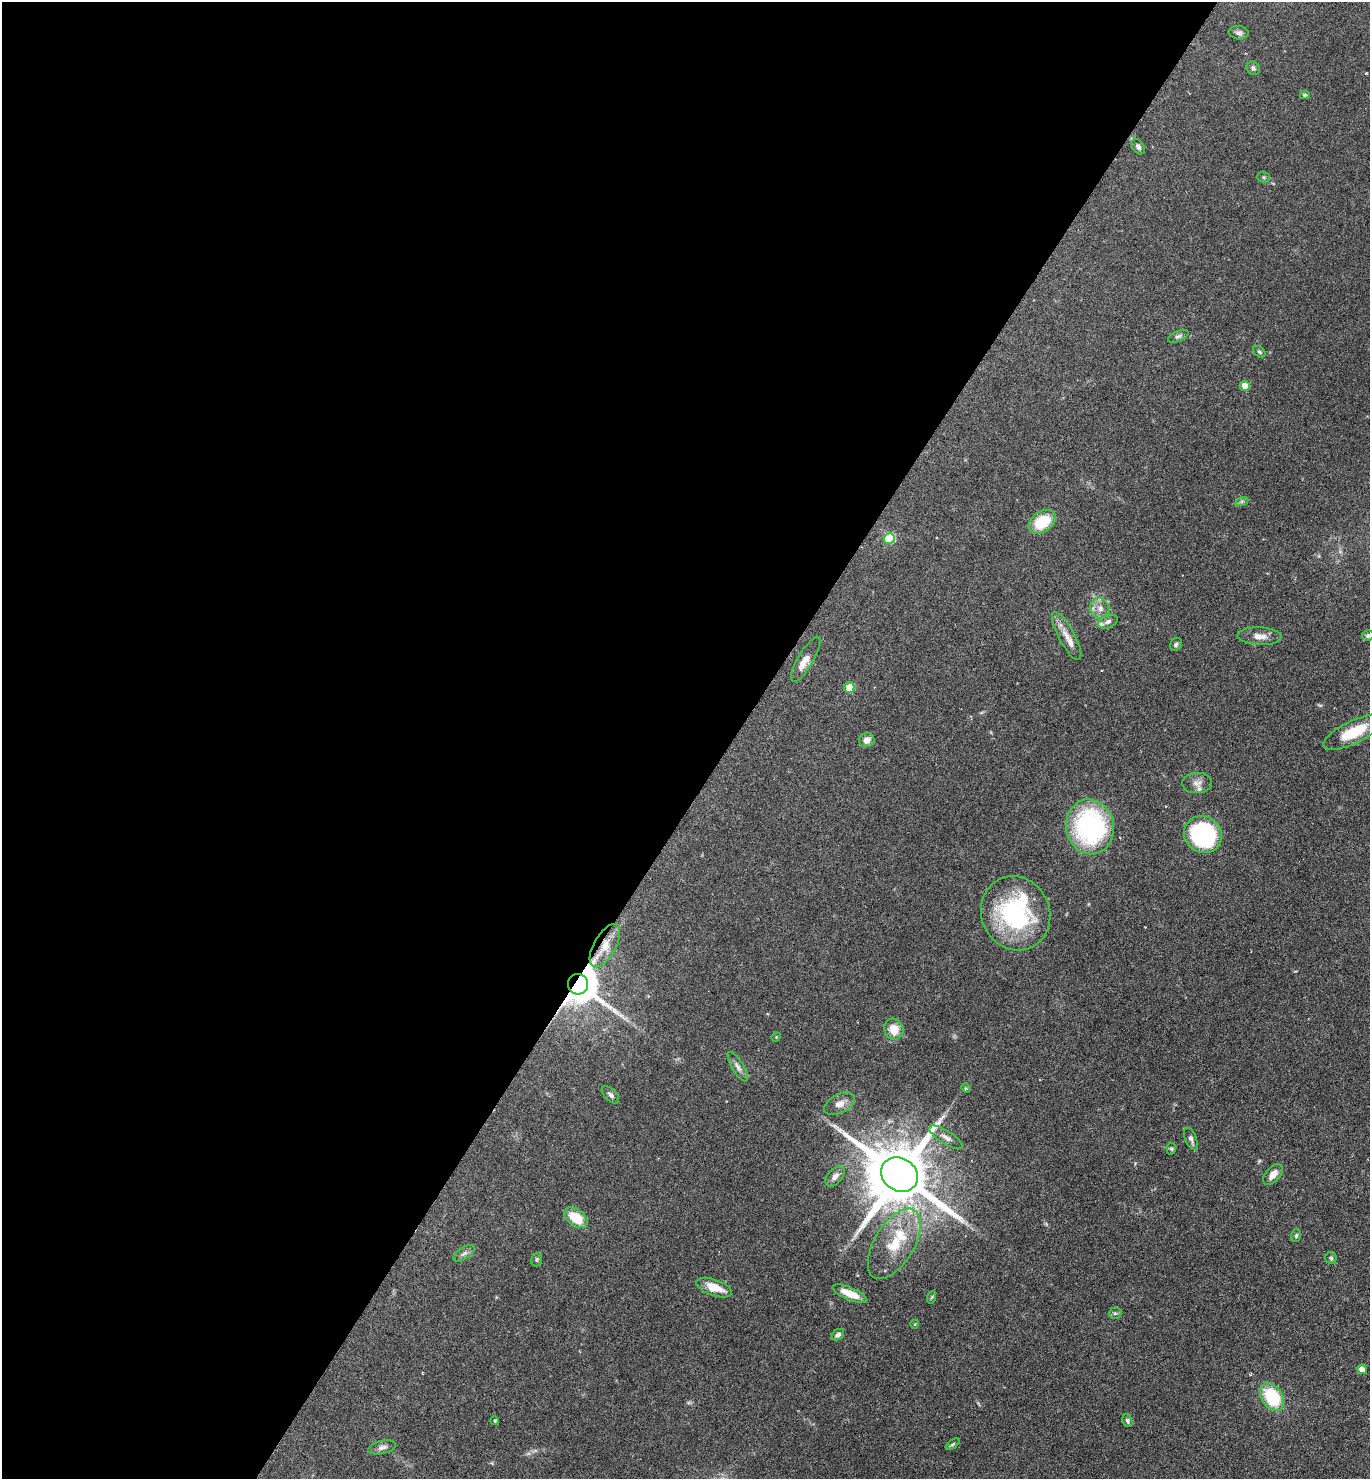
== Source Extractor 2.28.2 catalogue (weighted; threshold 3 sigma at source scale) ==
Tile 5 of 4 x 4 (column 1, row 2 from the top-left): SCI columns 294-1661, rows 2956-4432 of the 5915 x 5909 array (HDU 1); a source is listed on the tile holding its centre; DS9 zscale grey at full resolution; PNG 1372 x 1481 px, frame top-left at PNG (2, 2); each listed source drawn as its Kron ellipse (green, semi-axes under 4 px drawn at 4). Shown black and unused: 54% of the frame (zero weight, under 4 of 7 exposures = <1% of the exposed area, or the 3 px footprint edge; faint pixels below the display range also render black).
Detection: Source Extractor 2.28.2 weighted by HDU 2 'WHT'; one run over the whole footprint, this tile lists its part. Background 0.0575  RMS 0.0029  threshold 0.0117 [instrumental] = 3 sigma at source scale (4.09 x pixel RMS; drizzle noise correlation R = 1.36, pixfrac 0.8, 0.05/0.05 arcsec/px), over >= 5 px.
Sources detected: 62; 5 inside a brighter listed object's ellipse — not listed separately; the other 57 listed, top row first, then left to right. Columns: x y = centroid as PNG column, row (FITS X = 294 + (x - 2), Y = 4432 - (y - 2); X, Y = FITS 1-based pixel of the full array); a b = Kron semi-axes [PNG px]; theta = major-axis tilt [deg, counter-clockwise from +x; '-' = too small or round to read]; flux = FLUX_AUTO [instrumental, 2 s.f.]
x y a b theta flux
1239 33 10 6 -8 0.87
1253 68 7 6 - 0.65
1305 95 5 4 - 0.37
1138 147 8 6 -55 0.78
1264 177 6 5 - 0.46
1178 336 11 5 24 0.76
1259 352 7 5 -42 0.49
1245 386 5 5 - 2.9
1242 501 7 4 19 0.48
1042 522 15 10 37 9.3
889 538 5 5 - 16
1100 608 10 9 - 2
1108 622 10 6 22 1
1067 636 27 8 -61 2.9
1260 636 22 9 -2 2.6
1368 636 6 5 - 0.51
1176 644 7 5 56 0.53
806 659 26 7 60 3.1
849 688 5 5 - 7.4
1353 732 33 11 26 10
867 740 8 7 - 1.8
1197 783 15 10 3 1.8
1090 827 27 24 -78 43
1203 835 19 18 - 40
1016 913 38 34 -67 35
605 946 24 11 61 3.9
578 984 10 10 - 910
894 1029 11 9 -70 4.1
776 1037 5 4 - 0.26
738 1067 17 6 -59 1.2
966 1088 5 4 - 0.31
610 1095 11 6 -45 0.89
840 1104 16 9 27 2.4
946 1137 19 6 -32 1.7
1191 1139 12 5 -67 0.84
1171 1149 6 4 -87 0.38
1273 1174 12 7 49 2.4
899 1175 19 16 -34 2600
835 1176 12 7 51 1.5
576 1218 13 8 -37 6.8
1296 1236 6 5 - 0.48
894 1244 39 20 59 11
464 1253 12 5 34 1
1331 1258 6 5 - 0.41
537 1259 7 5 73 0.45
714 1288 18 8 -19 4.8
850 1294 19 6 -23 4.7
932 1297 6 4 70 0.34
1115 1313 6 5 - 0.49
915 1324 4 3 - 0.18
838 1335 7 5 37 0.89
1362 1369 5 4 - 2.8
1272 1397 15 10 -56 16
495 1421 4 4 - 0.42
1127 1421 6 4 -68 0.51
953 1444 8 4 36 0.42
382 1447 14 6 13 1.3
Overlapping masked pixels (flux is a lower limit): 2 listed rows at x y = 605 946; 578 984
Isophote crosses this tile's border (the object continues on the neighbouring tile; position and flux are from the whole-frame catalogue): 1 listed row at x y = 1368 636